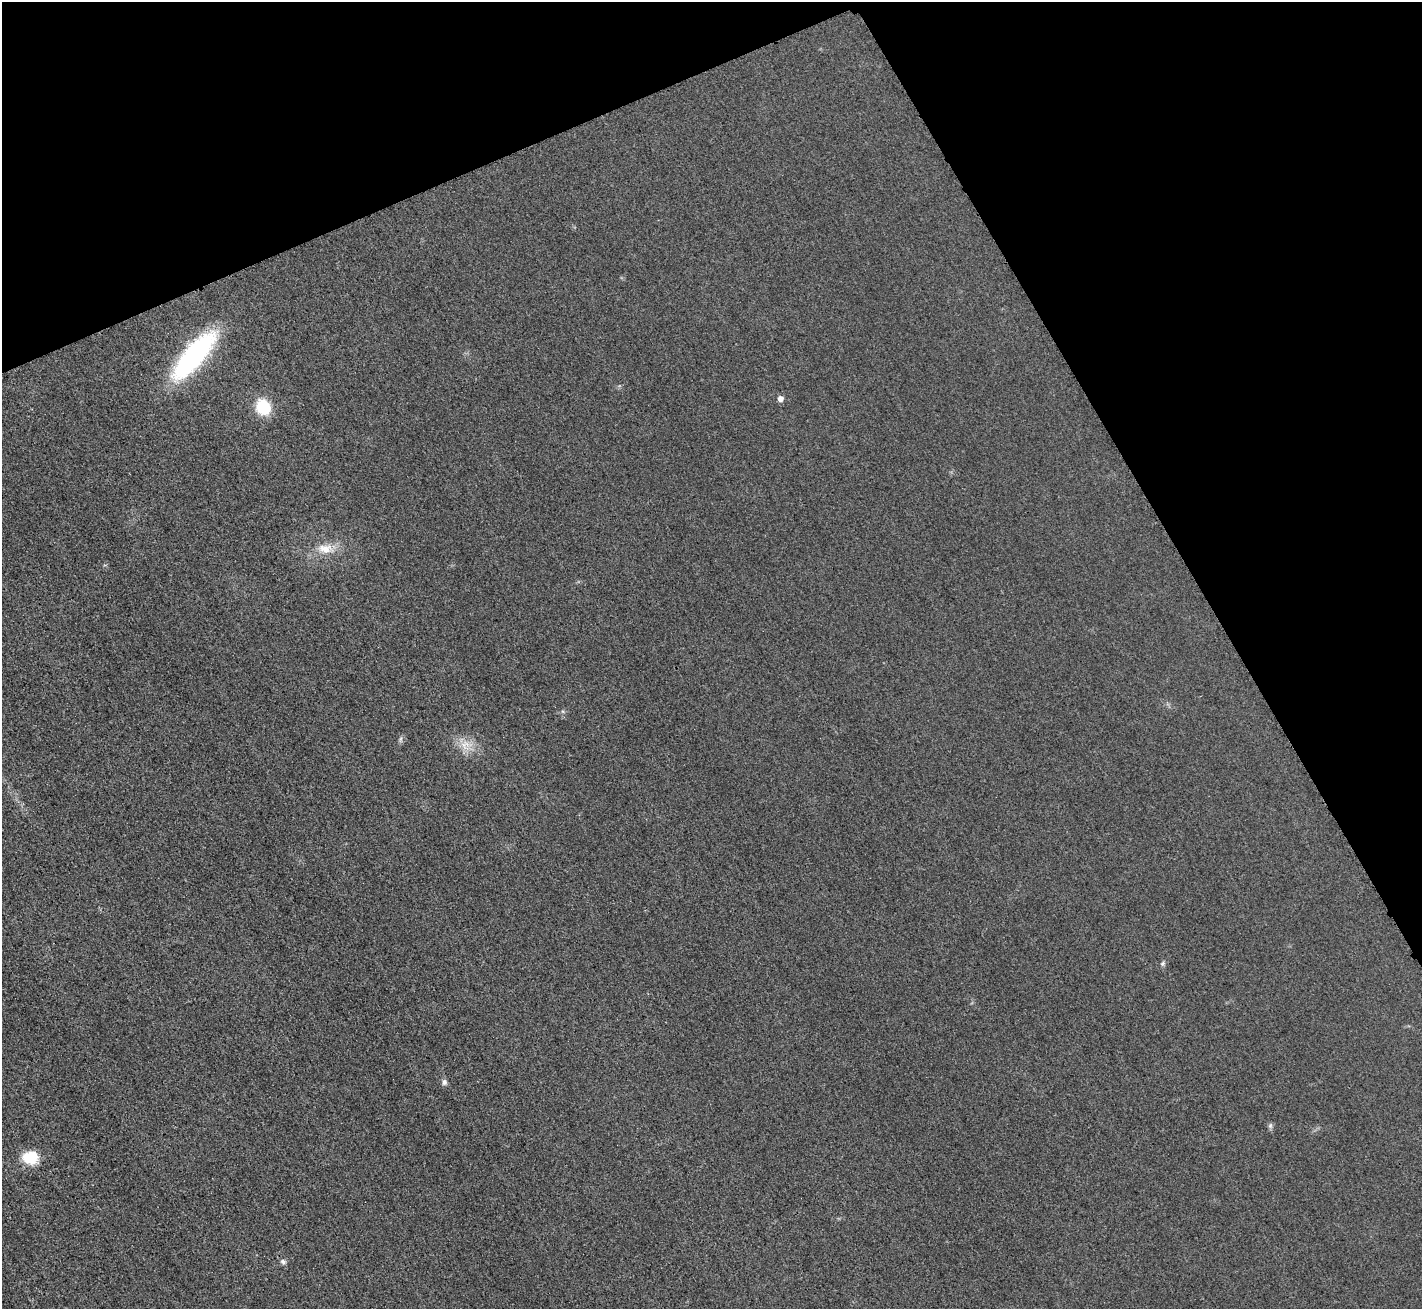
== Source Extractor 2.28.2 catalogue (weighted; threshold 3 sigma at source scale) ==
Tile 3 of 4 x 4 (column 3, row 1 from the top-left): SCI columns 2859-4278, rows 4095-5401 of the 5720 x 5713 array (HDU 1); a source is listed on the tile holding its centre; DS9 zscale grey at full resolution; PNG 1424 x 1311 px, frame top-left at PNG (2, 2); no overlay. Shown black and unused: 23% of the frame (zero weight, under 3 of 4 exposures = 2% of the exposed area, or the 3 px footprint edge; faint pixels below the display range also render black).
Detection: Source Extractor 2.28.2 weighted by HDU 2 'WHT'; one run over the whole footprint, this tile lists its part. Background 0.0237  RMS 0.0059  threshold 0.0264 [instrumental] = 3 sigma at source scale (4.5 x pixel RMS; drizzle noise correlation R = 1.50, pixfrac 1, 0.05/0.05 arcsec/px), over >= 5 px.
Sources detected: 12; all 12 listed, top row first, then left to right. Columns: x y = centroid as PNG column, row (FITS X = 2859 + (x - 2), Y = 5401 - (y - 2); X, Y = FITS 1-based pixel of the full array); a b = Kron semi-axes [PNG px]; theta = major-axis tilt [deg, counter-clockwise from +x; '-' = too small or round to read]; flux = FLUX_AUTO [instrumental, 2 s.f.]
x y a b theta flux
194 355 55 18 49 110
780 398 6 5 - 3.7
263 407 14 12 -66 24
325 549 25 13 -4 11
562 711 6 4 -70 0.79
401 739 9 4 89 1.3
466 745 21 13 6 9.4
1163 963 7 6 - 1.3
444 1082 8 6 -80 1.9
1270 1126 8 6 90 1.4
30 1158 19 15 -9 16
283 1262 8 7 - 1.8